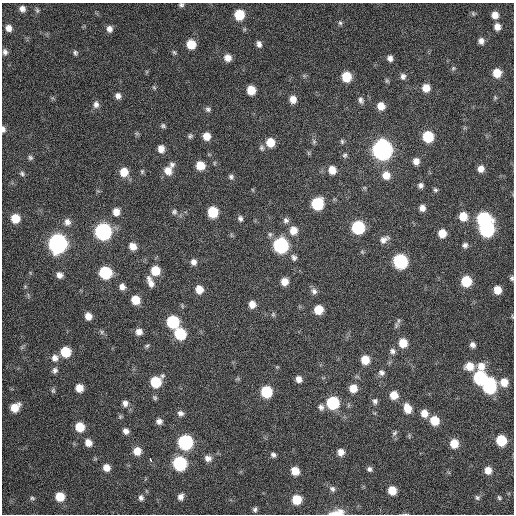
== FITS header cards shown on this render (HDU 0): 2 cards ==
NAXIS1  =                  512 / Axis length
NAXIS2  =                  512 / Axis length

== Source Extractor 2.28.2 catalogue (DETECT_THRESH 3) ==
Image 512 x 512 px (HDU 0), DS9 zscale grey, 1 PNG px = 1 image px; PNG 516 x 516 px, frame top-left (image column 1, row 512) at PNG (2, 3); no overlay
Background 124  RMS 11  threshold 34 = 3 sigma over >= 5 px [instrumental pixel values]
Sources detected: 166; all 166 listed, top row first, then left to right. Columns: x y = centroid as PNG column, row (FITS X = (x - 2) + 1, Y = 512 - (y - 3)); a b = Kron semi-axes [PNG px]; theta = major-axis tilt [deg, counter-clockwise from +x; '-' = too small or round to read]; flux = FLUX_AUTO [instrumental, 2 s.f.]
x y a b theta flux
181 5 6 5 - 1700
22 9 6 6 - 3600
37 10 7 5 -69 1300
473 14 6 5 - 1200
239 15 8 7 - 25000
495 15 7 6 - 6000
340 23 7 5 -86 1600
497 27 8 7 - 5300
9 28 6 6 - 4700
109 29 8 7 - 4000
244 29 6 4 -72 1100
481 41 7 6 - 3600
191 44 7 7 - 17000
259 44 8 6 -76 3300
5 52 7 6 - 2400
174 52 7 5 -49 1300
75 53 7 5 -60 1700
228 58 8 7 - 5700
390 58 7 6 - 3100
453 68 6 5 - 1200
497 73 8 7 - 12000
403 76 8 7 - 2800
346 77 8 7 - 21000
154 87 6 5 - 1100
426 88 7 7 - 8800
251 90 7 6 - 14000
118 96 7 7 - 3500
495 97 6 5 - 1100
293 99 7 6 - 6500
361 100 8 6 -72 2600
96 104 9 7 83 3600
381 106 7 7 - 7800
208 109 7 6 - 2000
163 126 6 5 - 1500
3 129 7 4 -85 2400
190 136 8 6 52 1600
206 136 7 7 - 8100
428 137 8 7 - 35000
342 141 7 5 -75 1300
270 142 8 7 - 13000
314 142 8 6 -89 1500
262 148 8 7 - 2000
161 149 7 6 - 5800
382 150 10 9 - 450000
345 155 7 6 - 1700
30 158 6 6 - 1600
416 161 7 6 - 5100
172 165 7 7 - 2400
200 165 7 7 - 13000
481 169 7 7 - 5100
332 170 8 7 - 9400
142 171 6 5 - 1300
168 171 10 9 - 8000
124 172 9 8 - 12000
22 174 6 6 - 1600
386 175 9 9 - 8100
231 177 7 6 - 2100
420 185 6 6 - 2500
435 190 6 5 - 1300
317 204 8 8 - 49000
422 208 7 6 - 4500
116 212 8 7 - 6500
174 212 7 7 - 2100
213 212 8 7 - 28000
463 216 8 8 - 12000
15 218 7 7 - 15000
240 218 7 6 - 2200
483 219 9 8 - 89000
286 220 8 7 - 2700
67 222 9 8 - 4300
358 227 8 8 - 73000
487 229 9 9 - 120000
293 230 10 9 - 8900
103 231 9 8 - 200000
442 233 7 7 - 10000
384 239 12 7 31 4100
57 243 9 9 - 330000
281 245 9 8 - 130000
465 245 7 6 - 2600
133 246 7 7 - 6800
294 257 9 7 -56 2700
400 261 8 8 - 110000
193 262 8 7 - 3500
155 271 8 7 - 17000
105 273 8 8 - 55000
60 275 8 7 - 3900
512 278 6 5 - 1500
466 281 7 7 - 29000
150 282 13 6 -68 5600
284 282 7 6 - 7800
25 286 5 3 - 770
122 287 7 6 - 4100
199 289 8 7 - 9100
497 290 7 6 - 9900
314 291 9 7 -44 3000
135 300 7 7 - 13000
252 304 8 7 - 6400
318 310 7 7 - 14000
273 314 6 5 - 1300
88 316 7 6 - 6700
398 321 8 4 -83 1600
173 322 8 8 - 58000
102 332 7 5 62 1400
139 332 7 7 - 4700
180 334 8 7 - 41000
403 343 8 7 - 13000
472 345 6 6 - 3100
147 346 7 4 38 1300
392 351 8 7 - 2400
65 352 7 7 - 26000
55 358 9 8 - 4900
365 360 7 7 - 13000
469 366 9 8 - 11000
481 366 12 9 82 8400
55 370 8 7 - 2600
381 372 8 7 - 2800
480 378 8 8 - 80000
299 379 7 6 - 4800
156 382 9 7 45 29000
504 382 9 8 - 9600
490 386 11 8 89 89000
79 388 7 6 - 8500
353 388 7 7 - 10000
53 391 7 5 77 1400
266 392 8 7 - 40000
394 395 7 7 - 10000
155 398 6 6 - 1400
375 401 7 7 - 2300
125 403 8 7 - 3300
333 403 8 8 - 61000
15 407 9 7 38 12000
321 407 9 8 - 3100
407 408 9 7 -68 11000
180 413 8 6 -27 3000
424 413 8 7 - 7500
120 417 6 5 - 1200
159 421 7 6 - 3400
434 421 8 7 - 16000
80 427 7 7 - 17000
126 431 7 6 - 3600
395 433 9 5 52 1700
501 440 7 7 - 28000
185 442 8 8 - 120000
88 443 7 6 - 6300
454 443 8 7 - 12000
137 451 8 7 - 9700
341 452 7 7 - 5500
273 455 6 5 - 2100
208 458 9 8 - 4100
150 459 5 3 - 7400
180 463 8 8 - 90000
106 468 7 7 - 6900
369 469 6 6 - 2200
488 470 8 7 - 7600
295 471 7 6 - 11000
332 489 9 7 -43 2500
392 490 7 6 - 12000
60 497 8 7 - 15000
180 497 8 6 71 3700
32 498 7 5 -16 1500
141 498 8 6 -79 2500
477 498 7 6 - 1700
499 498 7 5 -56 1400
297 500 7 7 - 19000
255 509 7 5 86 1700
337 512 21 7 8 8300
At the frame edge (FLAGS 8, measured only in part): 4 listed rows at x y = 181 5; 3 129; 512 278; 337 512